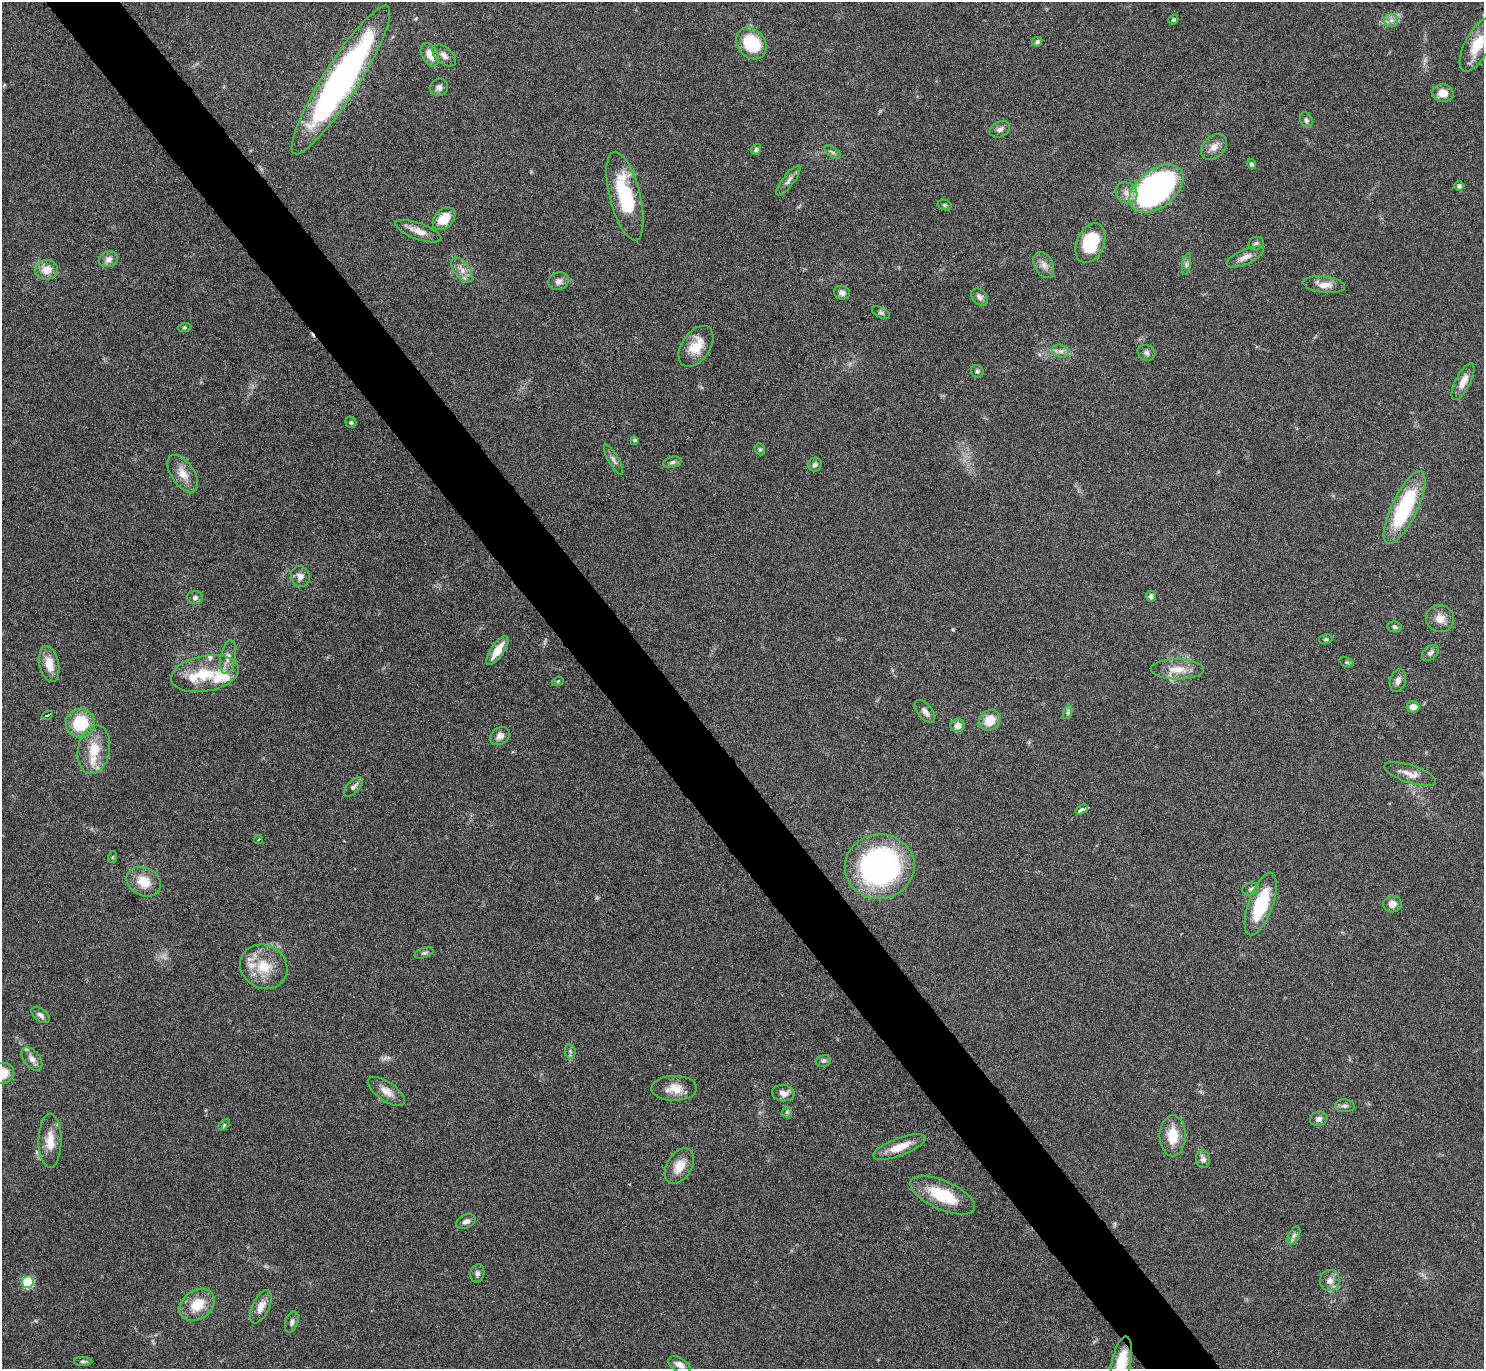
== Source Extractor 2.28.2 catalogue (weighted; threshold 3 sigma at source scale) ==
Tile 11 of 4 x 4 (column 3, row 3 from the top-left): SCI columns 2963-4444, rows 1526-2892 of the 5928 x 5923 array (HDU 1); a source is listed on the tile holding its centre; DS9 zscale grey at full resolution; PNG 1486 x 1371 px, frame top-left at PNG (2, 2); each listed source drawn as its Kron ellipse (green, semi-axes under 4 px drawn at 4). Shown black and unused: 5% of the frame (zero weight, under 4 of 8 exposures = <1% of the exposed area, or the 3 px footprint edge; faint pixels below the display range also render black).
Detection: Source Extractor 2.28.2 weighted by HDU 2 'WHT'; one run over the whole footprint, this tile lists its part. Background 0.0656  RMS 0.005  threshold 0.0205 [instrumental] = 3 sigma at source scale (4.09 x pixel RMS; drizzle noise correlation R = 1.36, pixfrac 0.8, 0.05/0.05 arcsec/px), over >= 5 px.
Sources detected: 123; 1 cosmic-ray / hot-pixel residue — neither listed nor drawn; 6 inside a brighter listed object's ellipse — not listed separately; the other 116 listed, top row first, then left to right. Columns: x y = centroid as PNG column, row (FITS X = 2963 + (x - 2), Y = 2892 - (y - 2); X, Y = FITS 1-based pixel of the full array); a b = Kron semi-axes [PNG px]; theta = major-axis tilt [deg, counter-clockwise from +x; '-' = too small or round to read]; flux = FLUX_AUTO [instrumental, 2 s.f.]
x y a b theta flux
1173 20 5 4 - 0.74
1391 20 7 6 - 1.8
1037 42 5 4 - 1
751 43 17 13 -51 23
1477 45 29 12 62 12
430 55 12 8 -61 5.7
444 55 13 8 -41 2.6
341 80 87 17 57 170
439 87 9 8 - 1.8
1443 93 10 8 -11 5.4
1306 120 8 5 -64 1.1
1000 129 11 7 28 1.8
1214 147 15 10 44 3.9
756 149 6 4 53 1.1
833 152 9 5 -33 1
1252 164 5 4 - 0.97
788 181 18 6 53 2.4
1459 186 5 5 - 1.4
1156 189 31 19 38 130
1126 193 12 10 -44 3.5
625 196 45 15 -76 31
945 205 7 5 -15 0.83
444 219 13 9 44 9.1
418 231 24 8 -20 4.8
1090 243 21 13 67 23
1256 244 7 6 - 1.2
1245 257 20 7 24 3.5
108 259 10 7 18 2.5
1186 264 11 4 79 1.3
1044 265 14 9 -61 3.1
47 270 11 10 - 5.6
462 270 14 7 -53 3.6
558 281 10 8 18 2.6
1324 285 21 8 -7 4.7
842 293 8 6 -14 2.1
980 297 10 7 -48 1.9
881 313 10 5 -26 1.1
184 328 6 4 19 0.63
696 346 23 14 55 10
1061 351 8 6 -19 1.8
1146 353 9 7 -27 1.8
977 371 6 6 - 1.1
1463 382 20 7 63 5.2
351 422 6 5 - 0.74
635 440 4 4 - 0.88
760 449 6 5 - 0.66
613 460 17 5 -60 1.9
672 462 9 5 12 1.3
815 464 7 6 - 1.4
183 474 21 11 -56 6
1405 507 40 13 64 41
300 577 10 9 - 2.9
1151 596 5 5 - 1.3
195 598 8 6 -1 1.5
1440 618 14 13 - 4.8
1395 627 7 5 -10 0.97
1326 639 7 5 16 0.83
497 651 17 6 55 8.2
1430 653 10 6 39 1.6
228 657 17 7 80 3.7
1347 662 7 4 -19 0.8
49 664 18 9 -79 6.6
1177 669 26 10 -1 7.5
205 674 34 18 10 19
558 681 6 4 19 0.55
1398 681 12 8 74 2.2
1413 707 6 5 - 3.9
925 711 13 7 -52 2.3
1068 712 7 4 72 0.93
48 715 5 3 - 2.2
990 720 11 9 40 8.9
80 723 14 14 - 20
958 726 7 6 - 3.6
500 736 10 8 39 3
94 750 24 16 79 11
1410 774 27 9 -18 5.2
353 787 12 6 45 1.9
1082 809 7 3 31 1.8
259 839 4 3 - 1.5
113 857 6 4 70 0.6
880 866 35 32 7 130
144 882 18 14 -27 9.3
1251 889 8 6 18 1.3
1261 904 33 12 70 28
1392 904 9 8 - 3.1
424 953 10 5 17 1.1
264 967 24 21 -29 15
40 1015 10 6 -39 2
570 1051 7 5 -79 1
32 1059 13 8 -52 3.2
823 1061 8 5 14 1.1
2 1073 11 10 - 8.4
674 1088 23 12 1 6.7
386 1091 21 9 -34 4.8
783 1093 11 8 -5 3.3
1345 1106 10 6 -3 1.5
787 1112 5 5 - 0.85
1319 1119 9 7 18 2
224 1125 7 4 46 0.72
1173 1136 20 13 90 10
50 1141 27 11 89 7.9
899 1147 27 9 20 8.5
1203 1159 9 7 -77 2.3
679 1166 19 12 58 7
943 1195 35 14 -24 21
466 1221 10 6 23 2
1294 1235 10 5 63 1.3
477 1273 9 7 77 1.4
1330 1280 10 9 - 2.9
28 1282 6 6 - 34
197 1305 19 14 35 11
261 1307 18 8 64 4.8
292 1322 11 6 72 1.5
83 1361 9 4 -1 0.94
1121 1364 27 9 79 14
680 1365 12 7 -30 2.8
Isophote crosses this tile's border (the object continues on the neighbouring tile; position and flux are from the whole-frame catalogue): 3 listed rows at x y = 341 80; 2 1073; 1121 1364